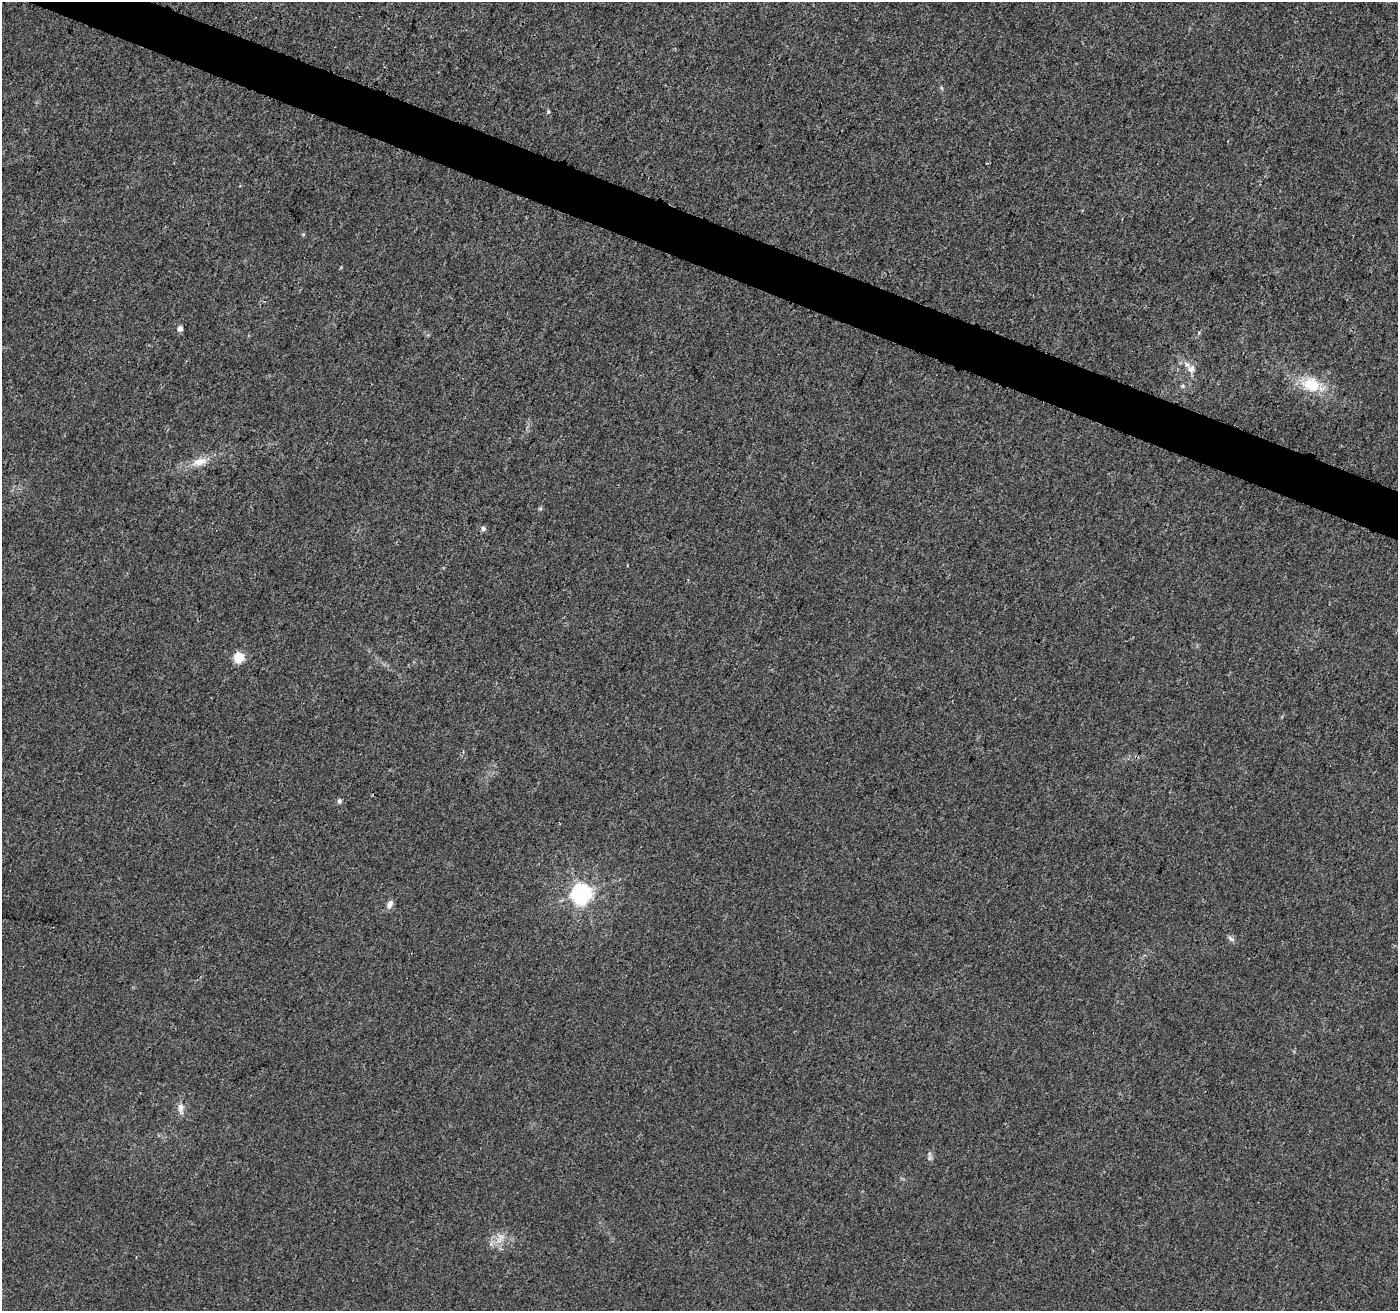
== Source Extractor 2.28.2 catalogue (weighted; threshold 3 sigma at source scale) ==
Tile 11 of 4 x 4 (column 3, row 3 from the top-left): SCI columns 2802-4197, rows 1528-2836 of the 5612 x 5737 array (HDU 1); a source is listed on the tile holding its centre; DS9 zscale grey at full resolution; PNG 1400 x 1313 px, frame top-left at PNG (2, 2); no overlay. Shown black and unused: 3% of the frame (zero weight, under 3 of 4 exposures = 1% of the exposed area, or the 3 px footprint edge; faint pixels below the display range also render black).
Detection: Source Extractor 2.28.2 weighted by HDU 2 'WHT'; one run over the whole footprint, this tile lists its part. Background 0.00894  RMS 0.0029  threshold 0.0129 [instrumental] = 3 sigma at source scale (4.5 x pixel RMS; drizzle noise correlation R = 1.50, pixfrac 1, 0.0396/0.0396 arcsec/px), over >= 5 px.
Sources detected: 15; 1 too faint to see at this stretch — not listed; the other 14 listed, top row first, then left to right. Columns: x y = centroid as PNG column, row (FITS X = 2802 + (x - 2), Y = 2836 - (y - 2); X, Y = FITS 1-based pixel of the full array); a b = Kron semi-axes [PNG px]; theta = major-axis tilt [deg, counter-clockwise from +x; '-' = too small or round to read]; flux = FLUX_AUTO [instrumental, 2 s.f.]
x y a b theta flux
548 111 6 4 -72 0.36
180 328 7 6 - 0.97
1191 369 13 9 72 1.9
1311 384 25 19 -19 9.4
1182 386 6 5 - 0.48
200 462 22 10 15 4
483 529 7 6 - 0.69
239 657 5 5 - 21
339 801 6 5 - 0.65
581 893 7 7 - 160
390 904 12 7 65 1.3
1231 939 10 4 -45 0.75
180 1108 11 8 84 1.6
501 1238 15 10 63 3.1